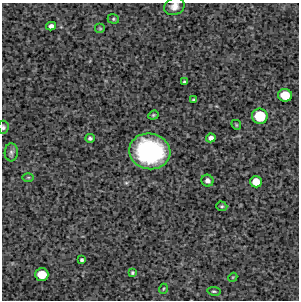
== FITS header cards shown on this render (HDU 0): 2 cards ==
NAXIS1  =                  297 /Length X axis
NAXIS2  =                  298 /Length Y axis

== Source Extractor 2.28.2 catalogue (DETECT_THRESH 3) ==
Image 297 x 298 px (HDU 0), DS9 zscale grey, 1 PNG px = 1 image px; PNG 301 x 302 px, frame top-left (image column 1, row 298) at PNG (2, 3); each listed source drawn as its Kron ellipse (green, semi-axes under 4 px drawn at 4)
Background 4170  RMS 220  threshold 666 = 3 sigma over >= 5 px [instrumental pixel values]
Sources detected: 25; all 25 listed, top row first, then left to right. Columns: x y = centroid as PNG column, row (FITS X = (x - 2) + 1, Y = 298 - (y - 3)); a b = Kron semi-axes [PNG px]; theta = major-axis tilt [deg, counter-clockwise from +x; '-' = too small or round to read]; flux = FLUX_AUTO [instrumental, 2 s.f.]
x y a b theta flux
174 6 10 8 23 8.4e+04
113 19 6 4 -21 2.1e+04
51 26 5 4 - 5.8e+04
100 29 5 5 - 1.9e+04
184 82 3 3 - 1.6e+04
285 95 7 6 - 3.3e+05
194 100 3 3 - 2.1e+04
153 115 5 4 - 1.9e+04
260 116 8 7 - 5.4e+05
236 125 5 4 - 1.7e+04
3 127 6 5 - 2.9e+04
90 138 5 4 - 3.0e+04
211 138 5 4 - 6.2e+04
150 151 21 18 -11 1.9e+06
11 152 9 6 88 4.1e+04
28 177 6 4 0 1.6e+04
207 181 6 5 - 5.2e+04
256 182 6 5 - 2.2e+05
222 206 6 4 -18 2.2e+04
82 260 4 3 - 2.6e+04
132 273 4 3 - 2.2e+04
42 274 6 6 - 3.2e+05
233 277 5 3 - 1.3e+04
163 289 5 3 - 1.4e+04
214 291 7 4 -9 2.4e+04
At the frame edge (FLAGS 8, measured only in part): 2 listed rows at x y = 174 6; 3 127